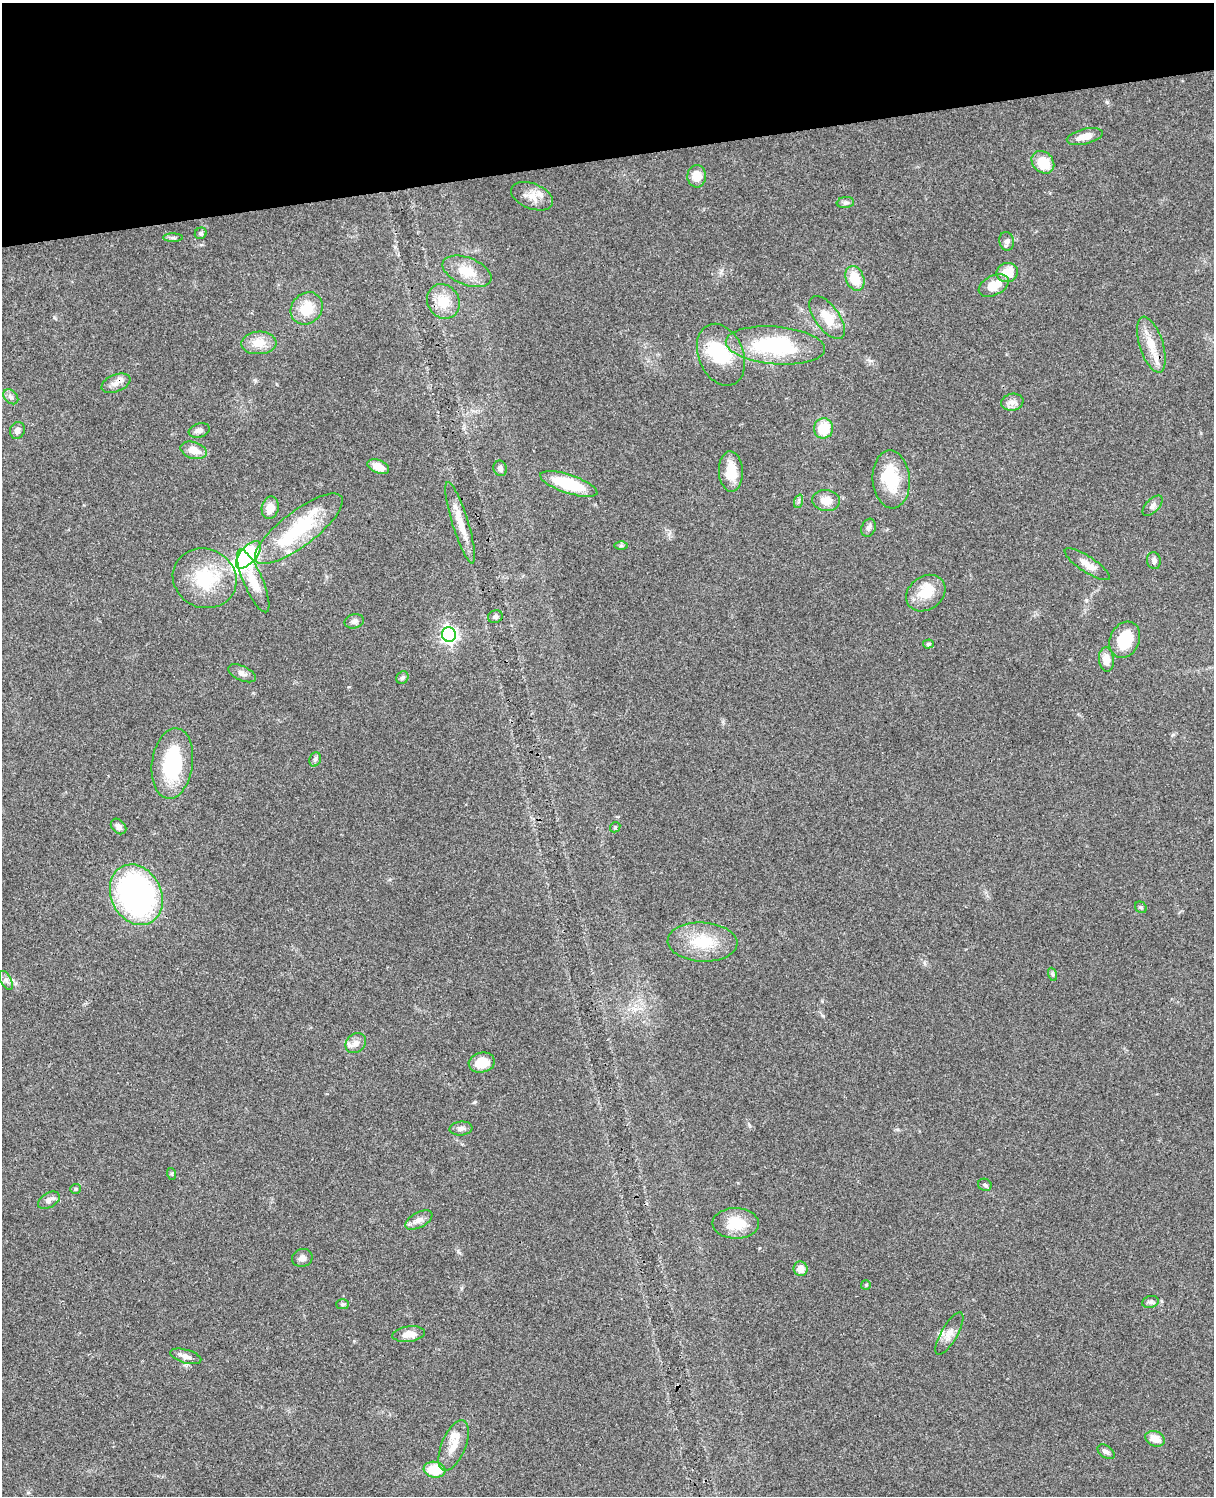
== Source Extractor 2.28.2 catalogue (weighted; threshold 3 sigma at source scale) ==
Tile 3 of 4 x 3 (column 3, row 1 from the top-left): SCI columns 2544-3755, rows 3268-4761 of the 5085 x 4926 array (HDU 1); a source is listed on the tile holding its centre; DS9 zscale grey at full resolution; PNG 1216 x 1498 px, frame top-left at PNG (2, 3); each listed source drawn as its Kron ellipse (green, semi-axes under 4 px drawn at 4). Shown black and unused: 10% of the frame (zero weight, under 3 of 4 exposures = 6% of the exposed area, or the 3 px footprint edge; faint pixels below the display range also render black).
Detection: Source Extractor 2.28.2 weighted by HDU 2 'WHT'; one run over the whole footprint, this tile lists its part. Background 0.081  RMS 0.0058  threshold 0.0262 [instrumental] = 3 sigma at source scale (4.5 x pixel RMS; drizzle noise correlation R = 1.50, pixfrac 1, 0.05/0.05 arcsec/px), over >= 5 px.
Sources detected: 90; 4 inside a brighter object's white glare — neither listed nor drawn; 3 inside a brighter listed object's ellipse — not listed separately; the other 83 listed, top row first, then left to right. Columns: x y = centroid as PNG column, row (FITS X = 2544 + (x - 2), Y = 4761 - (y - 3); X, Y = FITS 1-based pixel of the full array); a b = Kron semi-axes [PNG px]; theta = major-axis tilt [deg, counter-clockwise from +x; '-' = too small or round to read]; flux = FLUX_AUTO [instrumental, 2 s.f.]
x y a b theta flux
1085 136 18 7 14 6.1
1043 162 12 10 -44 13
697 176 11 9 88 7.3
532 196 22 12 -22 7.5
845 203 9 5 6 1.4
201 233 6 5 - 1
173 238 10 4 0 1.2
1007 241 9 7 -79 1.9
467 271 25 13 -21 12
1007 273 11 9 21 11
855 278 13 9 -68 13
994 285 16 9 26 10
443 301 18 15 -58 12
307 308 17 15 46 14
827 318 25 12 -54 11
259 343 17 11 3 8.8
775 345 50 18 -5 54
1151 345 29 12 -72 11
721 355 32 22 -67 27
116 383 15 8 22 4.1
11 397 8 6 -45 1.7
1012 402 11 8 11 3.4
823 428 10 9 - 14
17 430 8 7 - 2.5
199 430 11 7 17 2.2
194 450 13 8 -16 7
378 467 11 6 -23 6.1
500 468 8 6 -71 2.1
731 471 20 12 -87 12
891 479 29 18 -86 22
569 484 30 9 -18 28
826 500 14 10 -6 6.8
799 501 7 4 71 1.1
1153 506 12 6 45 2.4
270 508 11 8 78 6
460 523 42 8 -73 10
869 528 9 7 68 1.8
299 529 53 17 37 41
621 546 7 4 -1 0.93
248 555 16 8 49 140
1154 561 8 7 - 1.8
1087 564 26 8 -33 5.5
205 578 32 29 -25 32
253 581 34 9 -67 11
926 593 21 16 36 13
495 617 7 6 - 1.7
354 621 10 7 12 1.9
449 635 7 7 - 190
1125 640 19 14 65 19
928 644 5 4 - 0.77
1106 660 12 7 -85 6.2
242 673 15 7 -25 2.9
402 678 7 5 46 1.3
315 759 7 5 69 1.2
172 764 35 20 82 39
119 826 9 6 -45 2.5
615 827 6 4 47 0.77
136 895 31 25 -63 150
1141 907 6 5 - 1
702 942 35 19 -3 22
1052 974 7 4 -71 0.95
6 980 10 5 -63 1.9
356 1043 11 9 42 3.7
482 1063 13 10 12 11
461 1128 11 7 6 2.4
172 1174 6 4 -72 0.64
985 1185 7 6 - 1.2
76 1189 5 5 - 0.84
49 1200 12 7 31 3.2
419 1220 15 7 27 3.5
736 1223 23 15 -1 16
302 1258 10 8 20 2.4
800 1269 7 7 - 4.5
866 1285 5 5 - 0.64
1150 1302 8 6 16 1.5
342 1304 6 5 - 1
409 1334 16 7 6 5.9
949 1334 24 8 60 5.2
186 1356 16 6 -16 3.5
1155 1439 10 7 -23 6.4
454 1445 27 12 67 8.7
1106 1452 9 6 -36 1.9
435 1470 11 8 -8 16
Overlapping masked pixels (flux is a lower limit): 1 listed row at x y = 116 383
Unlisted compact peaks at least as high as the median listed source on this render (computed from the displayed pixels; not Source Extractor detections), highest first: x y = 1107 102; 1086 600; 458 1251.